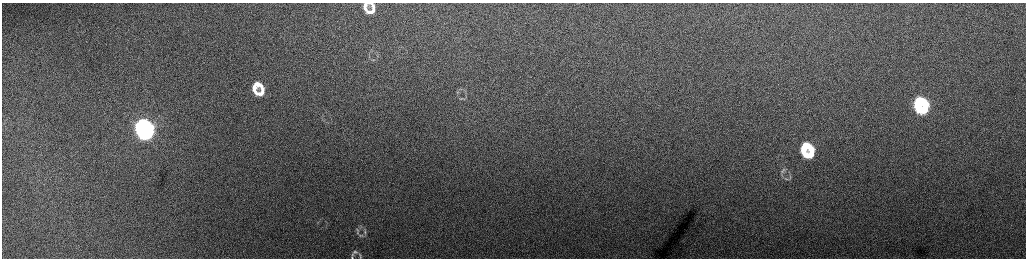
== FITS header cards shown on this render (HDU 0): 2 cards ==
NAXIS1  =                 2048 /fastest changing axis
NAXIS2  =                  512 /next to fastest changing axis

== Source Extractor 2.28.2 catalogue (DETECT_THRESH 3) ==
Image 2048 x 512 px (HDU 0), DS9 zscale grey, zoomed out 1/2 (1 PNG px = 2 x 2 image px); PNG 1028 x 260 px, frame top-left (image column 1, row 511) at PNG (2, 3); no overlay
Background 159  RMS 1.8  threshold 5.34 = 3 sigma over >= 5 px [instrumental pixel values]
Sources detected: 28; all 28 listed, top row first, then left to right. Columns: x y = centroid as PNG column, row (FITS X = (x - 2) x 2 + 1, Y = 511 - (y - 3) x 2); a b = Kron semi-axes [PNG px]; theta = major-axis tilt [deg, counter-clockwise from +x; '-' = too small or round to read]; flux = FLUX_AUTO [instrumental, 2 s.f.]
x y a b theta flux
365 6 12 7 61 2800
373 8 12 4 -79 1900
370 12 11 4 -4 2300
257 84 10 7 -35 3400
254 88 11 6 -88 3500
262 89 14 6 -80 3800
258 93 11 6 -8 3500
462 98 8 3 14 700
918 103 12 6 70 22000
925 106 12 5 -83 16000
920 110 6 4 -22 10000
141 126 13 9 64 90000
148 130 10 3 -87 44000
145 134 8 4 4 43000
805 145 6 5 - 6700
803 150 9 4 -89 7500
811 151 12 5 -79 8300
807 155 8 5 -20 7300
783 169 4 3 - 470
786 179 10 2 -15 550
360 226 6 4 -22 620
357 229 5 3 - 510
365 231 9 3 -89 730
357 233 4 3 - 410
362 236 6 3 -15 710
355 252 9 6 -5 1400
352 256 11 5 78 1000
360 256 9 4 -79 730
At the frame edge (FLAGS 8, measured only in part): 3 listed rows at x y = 365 6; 352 256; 360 256